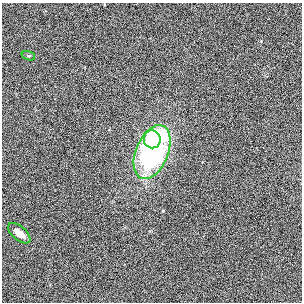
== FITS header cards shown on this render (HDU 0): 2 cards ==
NAXIS1  =                  300
NAXIS2  =                  300

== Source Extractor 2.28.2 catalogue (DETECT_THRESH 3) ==
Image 300 x 300 px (HDU 0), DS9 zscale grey, 1 PNG px = 1 image px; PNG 304 x 304 px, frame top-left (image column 1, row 300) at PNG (2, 3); each listed source drawn as its Kron ellipse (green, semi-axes under 4 px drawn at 4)
Background -0.0011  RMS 0.029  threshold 0.0874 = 3 sigma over >= 5 px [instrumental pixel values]
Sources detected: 4; all 4 listed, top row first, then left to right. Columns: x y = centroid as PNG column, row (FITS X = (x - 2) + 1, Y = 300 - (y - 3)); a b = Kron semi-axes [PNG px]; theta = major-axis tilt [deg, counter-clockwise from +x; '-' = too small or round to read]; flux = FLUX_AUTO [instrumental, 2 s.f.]
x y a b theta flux
28 56 7 4 -18 2.6
152 139 9 8 - 43
152 152 28 16 67 440
19 233 13 6 -40 15